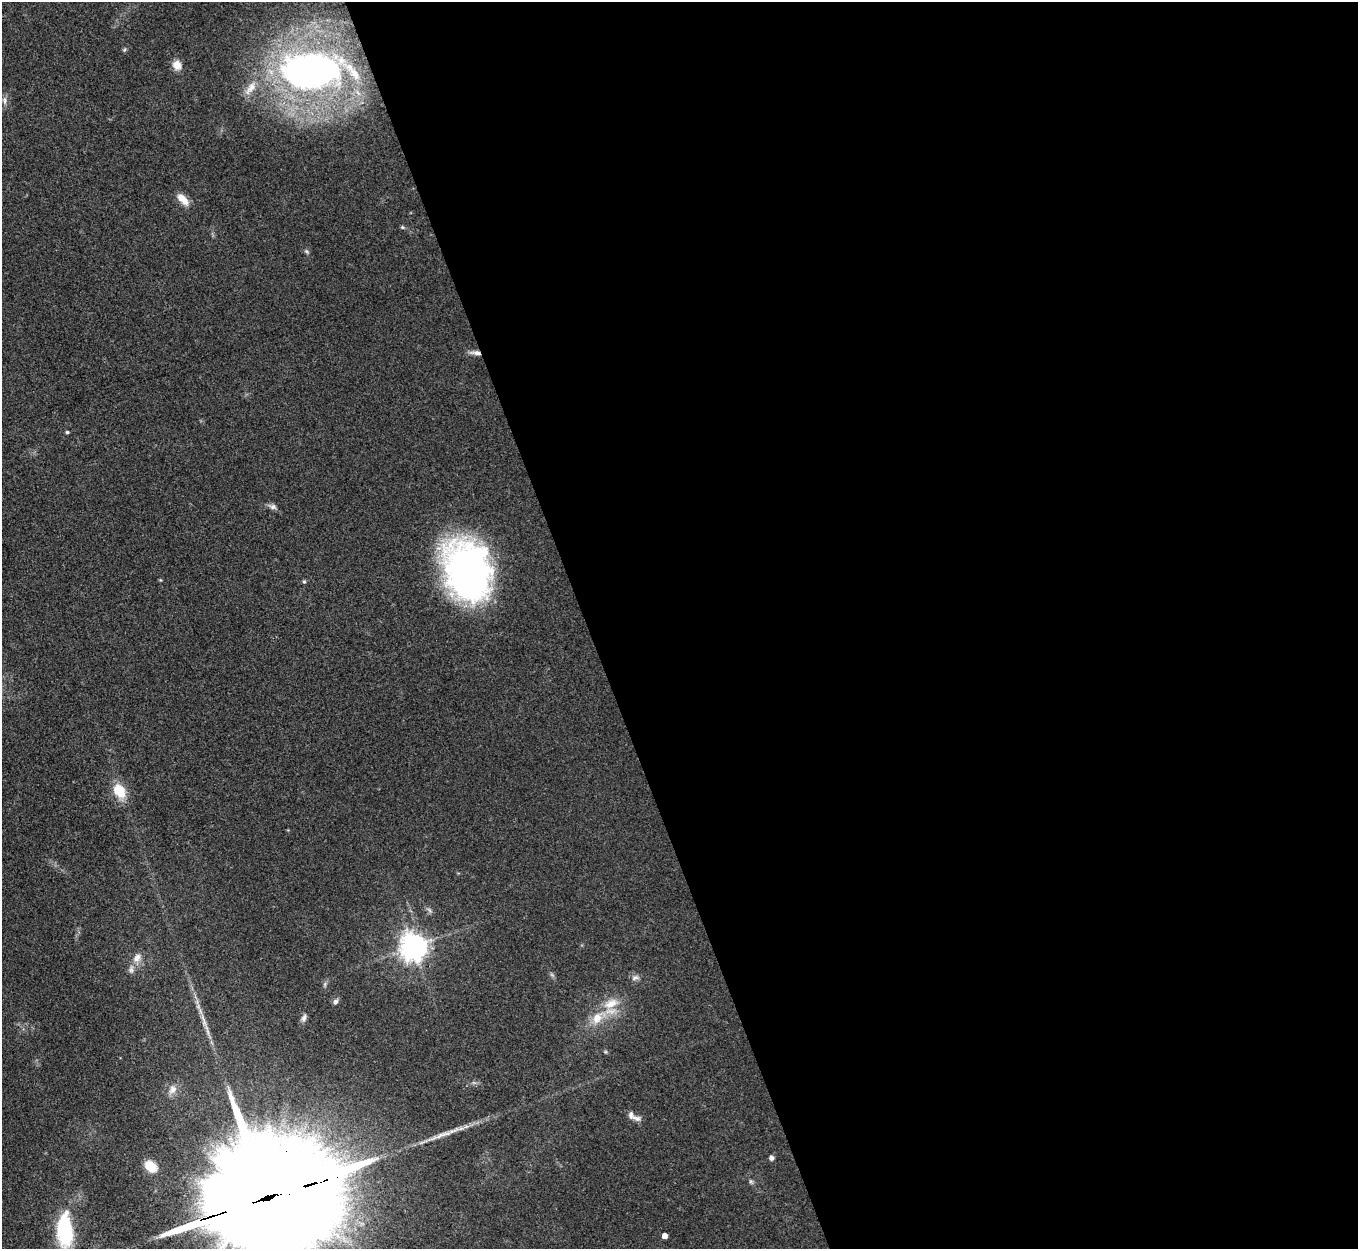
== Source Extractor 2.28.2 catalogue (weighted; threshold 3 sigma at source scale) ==
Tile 8 of 4 x 4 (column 4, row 2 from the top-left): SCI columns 4072-5427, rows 2770-4016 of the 5429 x 5414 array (HDU 1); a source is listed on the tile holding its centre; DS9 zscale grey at full resolution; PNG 1360 x 1251 px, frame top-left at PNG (2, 2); no overlay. Shown black and unused: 57% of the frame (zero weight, under 3 of 4 exposures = <1% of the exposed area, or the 3 px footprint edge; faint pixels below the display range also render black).
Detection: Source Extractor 2.28.2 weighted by HDU 2 'WHT'; one run over the whole footprint, this tile lists its part. Background 0.108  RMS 0.0067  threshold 0.03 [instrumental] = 3 sigma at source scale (4.5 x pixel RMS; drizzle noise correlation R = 1.50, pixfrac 1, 0.05/0.05 arcsec/px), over >= 5 px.
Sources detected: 39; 1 too faint to see at this stretch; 1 long thin detection or spike segment (spike, bleed or trail) — not listed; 5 inside a brighter listed object's ellipse — not listed separately; the other 32 listed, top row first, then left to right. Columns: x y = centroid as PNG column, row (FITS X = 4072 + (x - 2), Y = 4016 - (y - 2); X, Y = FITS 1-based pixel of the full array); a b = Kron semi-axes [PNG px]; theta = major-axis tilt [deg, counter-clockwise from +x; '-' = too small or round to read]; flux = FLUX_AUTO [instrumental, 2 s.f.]
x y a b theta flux
124 50 6 4 19 0.9
177 65 11 9 -73 6.4
311 71 67 39 1 320
5 101 11 4 -86 2.1
183 199 18 8 -46 7.6
402 227 6 5 - 1
306 251 7 4 -31 1.1
476 353 15 5 -4 3.9
67 432 4 4 - 1
273 507 11 7 -16 2.7
468 571 57 42 -74 270
160 580 4 4 - 0.69
304 581 6 4 -75 1.1
119 791 21 14 -62 15
429 910 8 4 -53 1.5
414 947 9 8 - 830
137 958 14 9 48 5.5
635 978 11 6 22 2.5
325 984 7 4 72 1.2
335 1002 8 6 61 1.8
304 1018 10 6 66 2.3
598 1018 25 14 42 16
203 1020 27 5 -74 7.4
474 1083 7 4 -19 1.3
172 1089 15 10 63 5.5
636 1118 14 7 -18 3.1
771 1158 5 5 - 2.2
150 1166 10 7 -41 19
751 1181 7 5 -68 1.3
266 1198 68 26 17 49000
65 1230 33 15 -87 61
665 1236 4 4 - 5.2
Overlapping masked pixels (flux is a lower limit): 2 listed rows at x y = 476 353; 266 1198
Isophote crosses this tile's border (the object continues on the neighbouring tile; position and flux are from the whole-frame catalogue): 1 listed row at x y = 266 1198